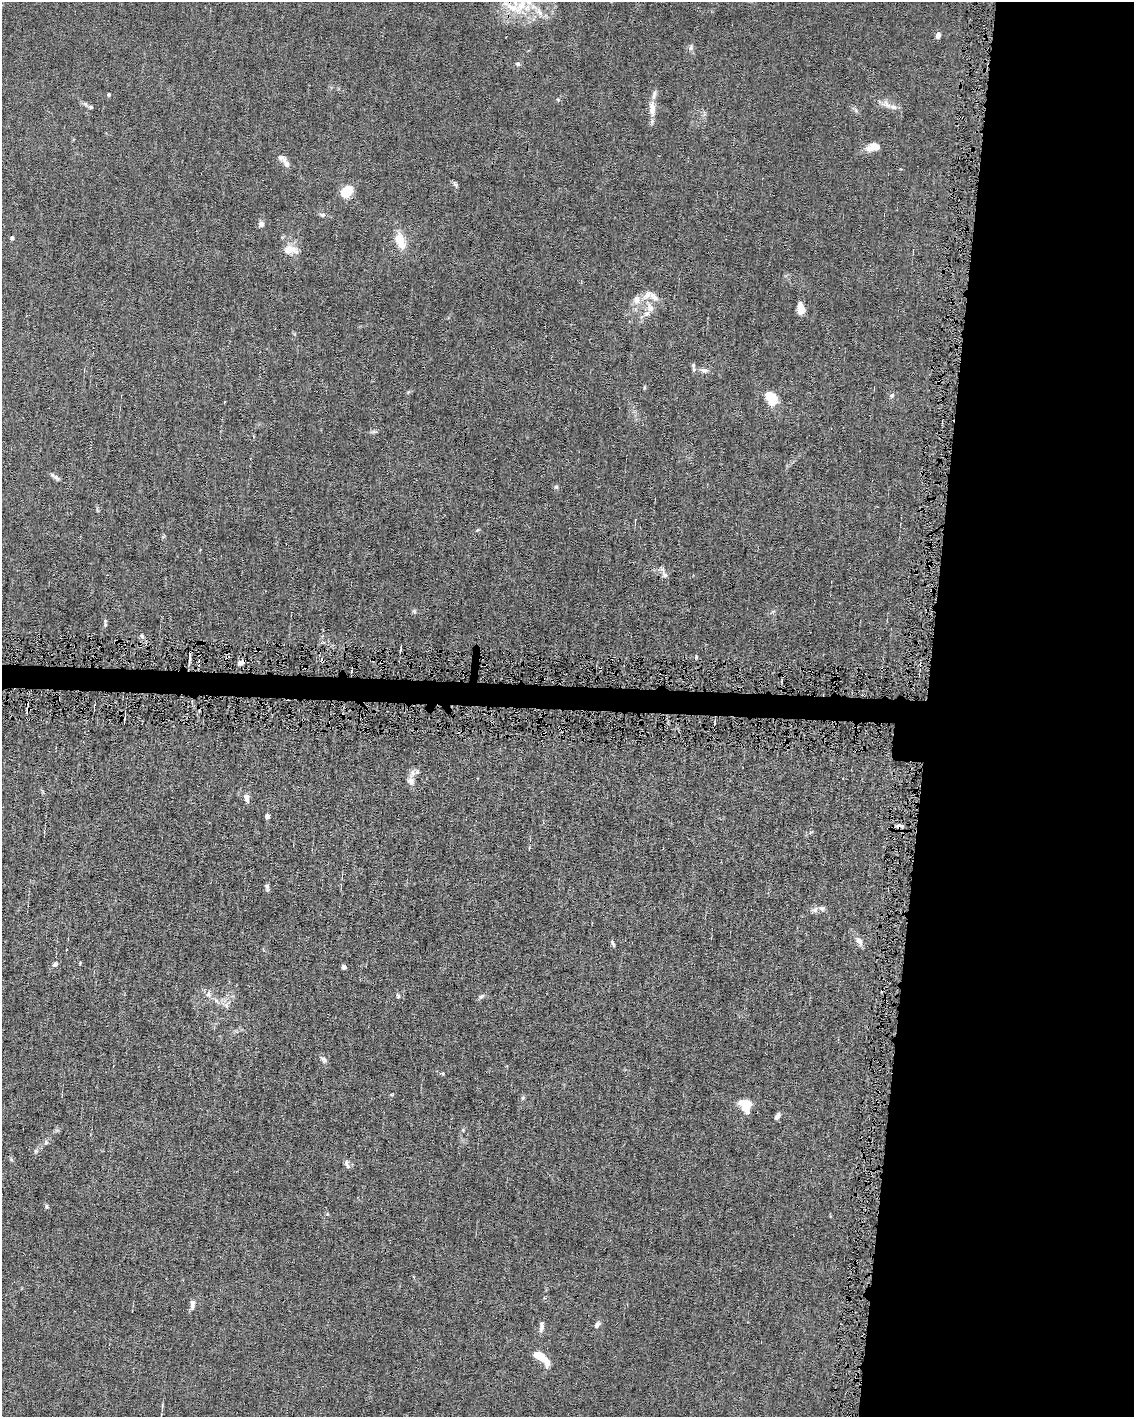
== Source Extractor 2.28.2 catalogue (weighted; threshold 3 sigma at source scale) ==
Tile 8 of 4 x 3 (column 4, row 2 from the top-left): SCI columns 3399-4530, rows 1520-2934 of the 4530 x 4563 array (HDU 1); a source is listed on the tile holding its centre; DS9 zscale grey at full resolution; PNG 1136 x 1419 px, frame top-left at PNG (2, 2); no overlay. Shown black and unused: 20% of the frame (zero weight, under 4 of 8 exposures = <1% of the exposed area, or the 3 px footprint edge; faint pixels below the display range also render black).
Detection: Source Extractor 2.28.2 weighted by HDU 2 'WHT'; one run over the whole footprint, this tile lists its part. Background 0.0155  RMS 0.0024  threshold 0.00961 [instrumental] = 3 sigma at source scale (4.09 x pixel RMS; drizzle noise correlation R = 1.36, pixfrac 0.8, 0.05/0.05 arcsec/px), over >= 5 px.
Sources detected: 82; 7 cosmic-ray / hot-pixel residue — not listed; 12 inside a brighter listed object's ellipse — not listed separately; the other 63 listed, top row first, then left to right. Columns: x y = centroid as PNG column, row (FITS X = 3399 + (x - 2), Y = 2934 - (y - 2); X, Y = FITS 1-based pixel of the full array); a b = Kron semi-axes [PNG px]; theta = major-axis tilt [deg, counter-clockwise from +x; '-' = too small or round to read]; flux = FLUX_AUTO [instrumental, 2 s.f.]
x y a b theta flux
521 6 31 12 59 5.5
539 12 13 7 -66 1.5
938 35 7 5 75 0.89
690 48 10 6 73 0.63
517 64 6 6 - 0.48
108 94 4 4 - 0.34
85 104 7 5 -45 0.49
886 104 17 8 -20 1.7
652 109 23 8 -87 2.4
856 111 7 4 -20 0.4
875 147 14 10 -9 1.9
286 164 10 7 -55 1.1
455 184 9 4 -64 0.41
347 191 11 8 54 6.1
323 215 7 5 12 0.45
261 224 8 6 -89 0.68
12 238 5 4 - 0.41
400 240 19 10 -72 4.3
290 249 20 11 -7 2.5
636 299 13 9 87 1.7
650 307 18 9 -70 2.1
801 308 14 7 -86 1.9
693 365 7 5 70 0.44
704 370 10 7 -6 0.87
892 396 7 5 47 0.43
771 397 16 11 -54 4.5
225 401 3 3 - 0.34
374 431 9 4 9 0.43
56 477 9 6 -38 0.63
556 487 5 5 - 0.38
665 575 9 7 -32 0.78
414 611 6 4 -47 0.35
105 625 5 5 - 0.31
142 636 7 5 -19 0.47
190 657 15 2 87 1
241 662 6 4 28 0.99
782 680 5 3 - 0.25
410 781 10 9 - 1
246 798 9 6 -83 1.2
267 816 5 4 - 0.78
267 887 10 5 -78 0.52
815 910 10 7 22 0.86
859 941 11 7 -46 1.3
613 943 9 4 -60 0.39
55 964 7 6 - 0.58
344 967 4 4 - 0.69
208 994 9 7 79 0.91
398 996 5 5 - 0.29
481 996 9 5 29 0.56
216 1000 7 4 -20 0.54
227 1006 9 4 -71 0.55
324 1060 10 5 -40 0.73
523 1098 6 5 - 0.34
746 1106 13 10 -68 4.9
777 1117 9 5 58 0.79
46 1143 7 6 - 0.46
36 1151 6 5 - 0.37
347 1164 13 5 -71 0.66
47 1206 7 4 -70 0.35
192 1304 13 6 86 0.84
597 1324 10 6 59 0.68
541 1326 15 6 84 0.94
541 1358 22 8 -39 4.4
Overlapping masked pixels (flux is a lower limit): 2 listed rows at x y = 190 657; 241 662
Isophote crosses this tile's border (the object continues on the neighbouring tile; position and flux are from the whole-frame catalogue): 1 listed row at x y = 521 6